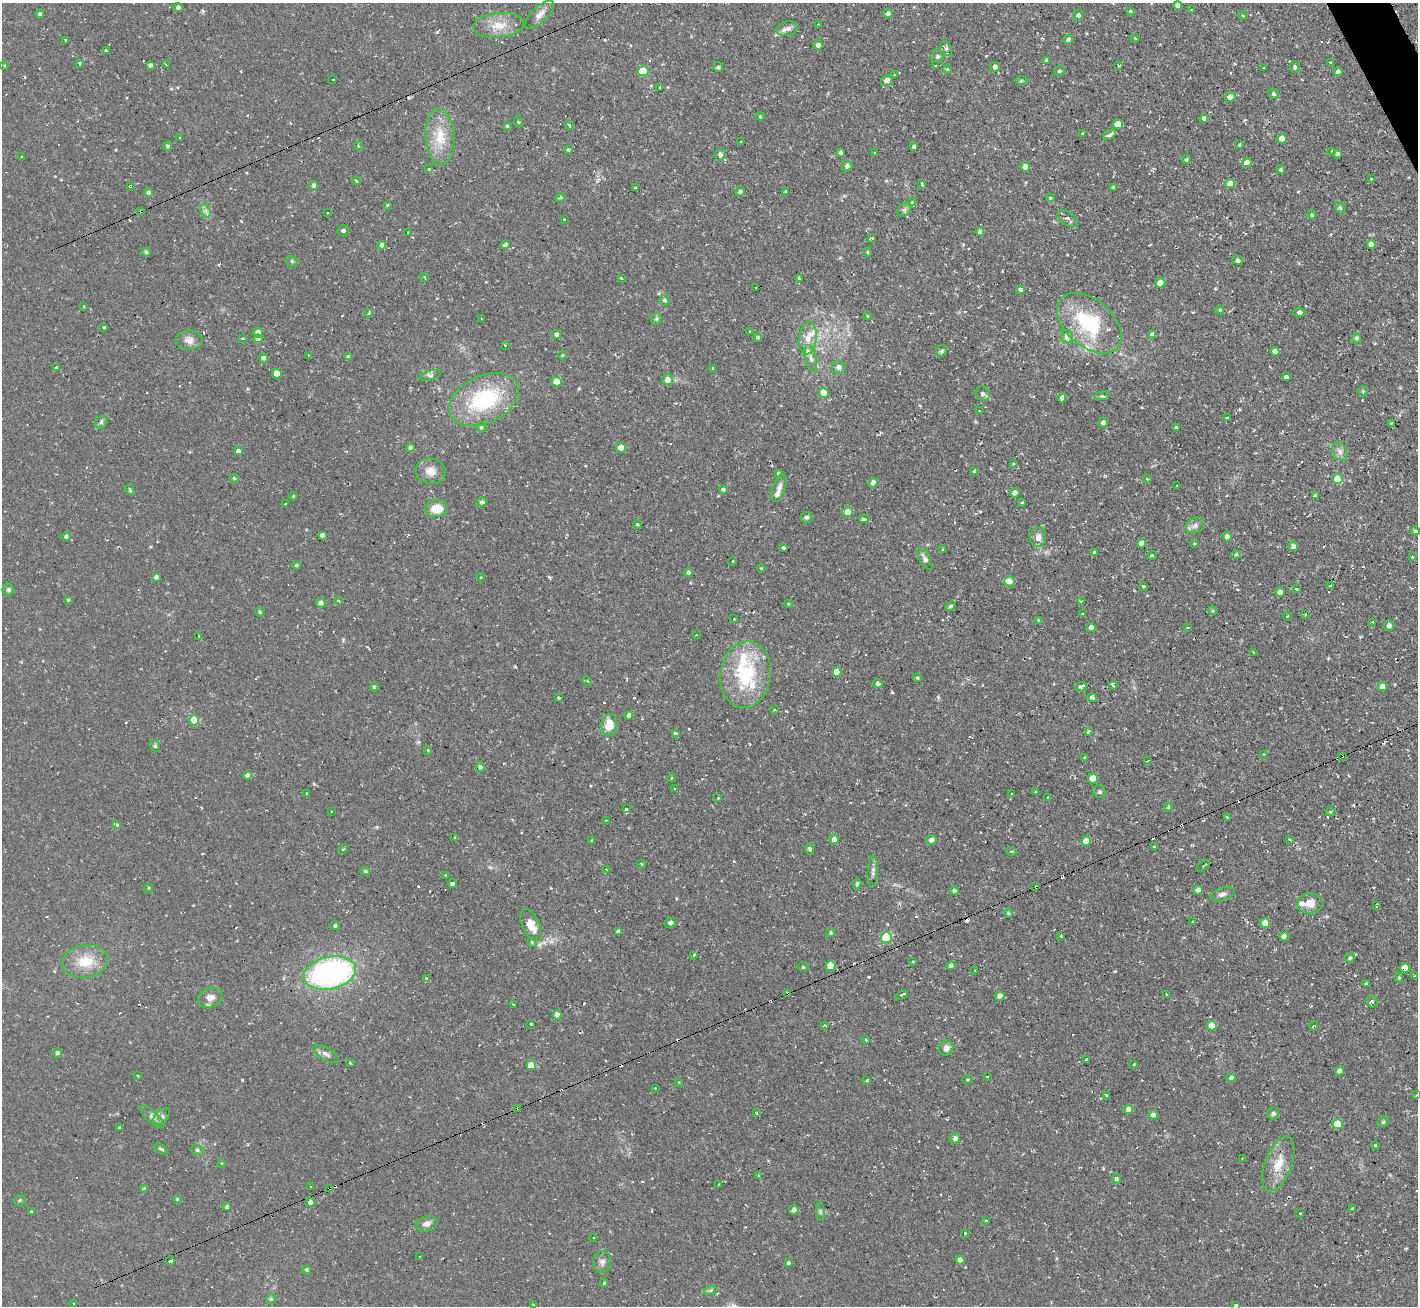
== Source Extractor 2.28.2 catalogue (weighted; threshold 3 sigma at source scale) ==
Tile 10 of 4 x 4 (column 2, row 3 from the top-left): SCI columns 1417-2832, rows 1590-2893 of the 5665 x 5649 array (HDU 1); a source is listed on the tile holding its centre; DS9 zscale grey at full resolution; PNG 1420 x 1308 px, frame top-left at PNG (2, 3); each listed source drawn as its Kron ellipse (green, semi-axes under 4 px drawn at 4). Shown black and unused: <1% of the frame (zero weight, under 2 of 3 exposures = <1% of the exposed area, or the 3 px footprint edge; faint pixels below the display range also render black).
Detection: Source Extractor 2.28.2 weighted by HDU 2 'WHT'; one run over the whole footprint, this tile lists its part. Background 0.085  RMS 0.0075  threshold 0.0336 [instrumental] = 3 sigma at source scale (4.5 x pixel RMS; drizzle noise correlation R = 1.50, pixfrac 1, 0.05/0.05 arcsec/px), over >= 5 px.
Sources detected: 456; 1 inside a brighter object's white glare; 40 cosmic-ray / hot-pixel residue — neither listed nor drawn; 9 inside a brighter listed object's ellipse — not listed separately; the other 406 listed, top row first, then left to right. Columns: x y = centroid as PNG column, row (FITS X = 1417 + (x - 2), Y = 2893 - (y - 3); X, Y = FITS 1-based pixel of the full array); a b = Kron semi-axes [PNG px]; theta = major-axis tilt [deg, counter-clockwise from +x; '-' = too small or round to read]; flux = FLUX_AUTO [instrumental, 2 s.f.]
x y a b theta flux
1178 5 4 4 - 2.6
178 7 5 4 - 2.1
1191 10 3 2 - 0.68
1130 11 3 3 - 2.4
888 13 4 4 - 3.1
40 14 4 4 - 1.9
540 15 18 7 44 5.3
1078 15 6 5 - 1.8
1243 16 5 3 - 0.6
818 24 3 3 - 0.53
499 25 25 12 5 13
787 29 11 7 12 3.7
1135 38 4 3 - 0.56
1068 39 5 4 - 2.6
66 40 3 2 - 0.83
818 45 4 4 - 2.5
946 48 7 5 -67 2
106 51 4 3 - 3.5
937 56 7 6 - 2
1046 60 3 3 - 1.1
1331 62 3 3 - 2.1
80 63 3 3 - 2.5
166 64 4 2 - 0.68
4 65 4 3 - 0.66
150 65 4 3 - 1.9
936 65 3 3 - 0.94
1119 66 4 2 - 0.63
718 67 5 5 - 1.3
995 67 5 5 - 2.7
1295 67 6 5 - 1.4
1263 68 3 2 - 1.5
947 69 5 3 - 0.65
643 71 5 5 - 27
1059 71 5 4 - 1.4
1338 72 4 4 - 3.1
894 75 2 2 - 0.7
333 79 2 2 - 0.76
887 80 6 5 - 5.1
1021 81 6 3 1 1.2
660 87 2 2 - 0.47
1274 94 5 5 - 1.8
1230 97 5 5 - 5
760 116 4 4 - 0.77
1204 118 4 4 - 1.9
519 122 5 3 - 0.72
1118 124 5 4 - 12
569 125 4 3 - 2.2
507 126 4 4 - 1.1
1083 134 4 3 - 0.82
1110 135 7 3 31 4.9
440 137 28 14 -86 20
179 138 3 2 - 0.65
1282 139 5 4 - 9.5
741 142 3 3 - 0.52
1239 145 4 3 - 0.88
168 146 4 4 - 1.7
359 146 5 3 - 1.2
914 147 4 3 - 1.8
568 150 3 3 - 2.9
1332 151 4 3 - 0.8
841 153 4 4 - 2.2
875 153 3 3 - 0.86
720 154 6 5 - 2.8
1337 154 4 4 - 1.8
22 157 3 2 - 1.1
1186 159 4 4 - 1.1
1247 163 4 4 - 7.8
847 166 5 5 - 2.8
1025 167 5 4 - 5.7
429 169 3 3 - 1.9
1281 170 4 4 - 1.2
1371 179 3 2 - 0.74
356 181 5 3 - 0.72
1230 183 5 4 - 10
922 184 4 3 - 1.6
314 185 4 4 - 2.6
130 186 3 2 - 0.7
1113 187 3 3 - 0.97
635 188 3 3 - 2.4
785 191 3 2 - 0.66
148 192 4 4 - 2.4
740 192 5 4 - 2.1
561 198 5 3 - 1.1
1050 198 4 3 - 0.98
912 202 4 4 - 0.99
388 205 3 3 - 1.4
1340 208 6 4 -52 1.3
904 209 8 6 54 1.9
141 211 2 2 - 0.7
206 211 8 4 -71 2.3
327 213 3 3 - 0.65
1312 215 5 3 - 0.96
564 219 3 3 - 1.1
1068 219 11 6 -34 3.5
343 230 6 5 - 1.6
408 232 3 2 - 0.52
980 232 4 4 - 2.7
872 238 3 3 - 0.92
1371 244 4 4 - 5.2
382 245 4 4 - 3.7
505 245 4 3 - 11
146 252 4 4 - 2.1
867 252 4 4 - 0.92
1238 260 5 4 - 1.7
292 261 6 5 - 1.1
424 277 4 2 - 0.59
621 278 4 3 - 0.57
799 279 4 3 - 1.5
1160 283 5 4 - 12
756 288 3 2 - 0.62
1020 290 4 4 - 1.8
664 300 5 5 - 1.6
84 306 3 2 - 0.6
1220 310 5 4 - 1.1
1299 312 6 5 - 2.5
369 313 4 3 - 1.7
868 316 3 2 - 0.78
482 319 3 2 - 0.88
656 319 6 5 - 1.3
1089 323 37 23 -40 61
104 327 3 3 - 5.8
750 331 4 3 - 0.67
258 333 5 4 - 7.3
1152 334 4 4 - 2.9
557 335 4 4 - 2.7
758 337 4 4 - 1.4
1067 337 6 6 - 4.7
808 338 16 9 84 8.4
1356 338 5 4 - 1.7
243 339 3 3 - 1.4
258 339 4 4 - 6.4
189 340 13 10 -2 5.1
505 345 2 2 - 0.54
942 351 6 5 - 1.5
1275 351 4 4 - 5.1
309 355 3 3 - 0.64
562 355 4 3 - 0.78
349 357 4 4 - 2.2
263 358 5 4 - 2.5
811 358 14 5 -77 3.5
56 367 3 3 - 5
839 367 7 6 - 3.9
713 368 3 3 - 0.77
277 374 4 4 - 11
430 375 11 4 13 2.1
1286 377 3 3 - 29
668 380 5 5 - 5.3
557 382 5 4 - 11
1363 391 5 5 - 0.93
824 393 5 5 - 14
983 394 7 6 - 2.1
1102 396 8 3 10 1.6
1062 398 5 4 - 3.6
484 400 37 24 25 68
980 411 3 2 - 1.1
1227 418 3 3 - 1.4
101 422 7 5 48 1.7
1103 423 5 5 - 2.8
1391 423 3 2 - 0.76
481 427 5 5 - 1.2
1176 427 3 3 - 2.4
410 448 4 4 - 2.6
621 448 5 4 - 12
238 451 4 4 - 2.6
1340 451 10 7 -60 3.5
1013 463 3 3 - 1.1
431 471 15 12 -10 7.9
975 471 4 4 - 2.2
778 473 3 3 - 4.1
234 478 4 4 - 0.77
1147 479 3 3 - 0.96
1338 479 5 5 - 21
873 483 4 4 - 5
1177 486 3 3 - 1.6
779 488 15 6 71 4.3
723 489 4 4 - 1.7
130 490 5 4 - 1.5
1015 493 5 4 - 4
1315 495 4 4 - 0.99
293 496 4 3 - 0.7
482 502 5 4 - 1.6
1022 503 4 3 - 1.3
285 504 3 2 - 0.72
436 509 11 8 1 13
848 512 5 5 - 6.2
806 517 6 5 - 1.5
864 519 5 3 - 2.8
637 524 4 4 - 1.1
1195 525 9 7 25 3.6
1415 531 4 3 - 1.5
322 535 4 4 - 2.9
66 536 4 4 - 1.5
1038 537 10 8 86 4.9
1227 537 5 4 - 3.7
1141 543 5 4 - 4.6
1194 544 4 4 - 0.8
1293 546 5 4 - 2.9
783 548 3 3 - 4.1
943 550 4 3 - 0.73
1094 552 4 3 - 0.88
1152 555 5 3 - 1.1
1236 555 5 4 - 2.1
1412 557 4 4 - 0.78
925 559 12 5 -61 3.2
733 561 3 3 - 1.3
296 565 4 3 - 1.1
761 568 4 3 - 0.66
688 572 4 4 - 1.7
156 577 4 4 - 2.4
480 577 4 3 - 0.64
1010 581 5 5 - 4.7
1144 586 4 3 - 3.3
1330 586 4 3 - 1.4
1296 589 3 3 - 1
8 590 6 5 - 1.7
1280 592 4 4 - 6
68 600 4 4 - 0.87
339 601 3 3 - 1.6
1081 601 3 3 - 1.6
321 603 5 4 - 3
788 604 4 3 - 0.67
950 606 5 4 - 1.4
1213 611 5 3 - 0.78
260 612 5 4 - 1.2
1082 614 3 3 - 1.4
1305 614 3 2 - 0.68
1287 616 4 3 - 0.69
734 619 3 3 - 0.88
1038 620 3 3 - 1.5
1373 622 3 2 - 0.87
1389 626 5 5 - 2.8
1091 628 4 4 - 4.6
1188 628 3 2 - 0.94
696 635 2 2 - 0.67
199 636 3 2 - 1.9
1254 652 4 2 - 0.83
837 672 4 4 - 9.2
746 675 33 25 81 55
917 678 4 4 - 0.84
587 681 5 3 - 1
878 684 5 4 - 2.1
1113 685 4 3 - 2.7
1382 686 5 4 - 6.4
374 687 4 3 - 1.3
1081 687 6 4 16 3.7
558 697 3 3 - 4
1092 697 5 4 - 2.1
775 710 3 2 - 1
629 715 4 4 - 3
194 720 5 5 - 26
609 725 11 7 84 13
1088 731 4 3 - 2.6
676 733 3 3 - 2.5
155 746 6 5 - 1.4
427 750 3 3 - 1.6
1264 754 3 3 - 0.64
1342 756 3 2 - 1.1
1085 758 4 4 - 0.93
1148 761 3 2 - 0.84
480 767 5 4 - 2.5
248 775 4 4 - 4.4
671 778 4 3 - 0.99
1093 778 5 5 - 16
675 788 4 3 - 0.83
1035 792 3 3 - 1.1
1100 792 7 6 - 1.4
307 794 3 2 - 1.5
1012 794 3 3 - 1.6
1048 797 3 3 - 1
718 798 3 3 - 1.1
1168 807 5 4 - 0.87
626 809 3 3 - 2.2
331 811 3 2 - 0.65
1331 812 5 4 - 1.3
1227 817 4 3 - 2.5
606 821 3 2 - 1
117 825 4 4 - 1.8
455 837 3 2 - 0.55
834 839 5 5 - 3.2
931 840 5 5 - 3.6
1290 840 3 2 - 0.66
592 841 4 4 - 0.71
1086 841 5 4 - 8.7
1154 847 3 3 - 0.91
343 849 5 4 - 0.8
810 849 6 4 -77 1.9
1011 851 5 3 - 0.79
641 864 4 3 - 0.59
1204 866 7 3 39 1.2
606 870 3 3 - 3.2
365 871 5 4 - 1.1
873 872 16 5 87 2.8
446 875 3 3 - 1.6
453 883 4 3 - 9.5
857 884 5 4 - 1.5
1036 887 3 2 - 0.89
148 888 4 3 - 0.73
954 890 4 4 - 2.4
1198 890 5 4 - 3.3
1223 894 13 6 17 2.9
1310 903 12 10 6 7.8
1377 906 3 2 - 0.75
1008 913 4 3 - 0.81
1192 922 2 2 - 0.63
670 923 5 5 - 2
1265 923 5 4 - 7.9
531 925 17 8 -65 10
335 926 4 4 - 1.6
618 931 4 4 - 2.3
831 933 4 4 - 1
1061 936 3 2 - 1.3
1284 936 4 4 - 3.5
886 938 6 5 - 37
532 942 4 3 - 0.93
694 955 3 3 - 6.2
1350 958 5 4 - 1.4
85 961 23 16 8 18
913 961 3 3 - 0.88
830 966 5 5 - 14
951 966 4 4 - 2
803 967 5 3 - 0.86
1405 968 5 4 - 8.5
975 970 2 2 - 0.51
330 973 26 16 12 210
1415 975 3 3 - 1.3
426 978 3 3 - 4.5
1399 978 4 4 - 0.84
1366 984 4 3 - 3
788 993 4 3 - 2.7
902 995 6 2 26 1.7
1166 995 3 2 - 0.75
1000 996 5 4 - 5.6
210 998 12 9 20 5.9
1372 1002 6 5 - 1.5
514 1005 3 3 - 0.74
557 1015 4 4 - 5.1
531 1024 3 3 - 2.6
824 1025 4 3 - 1
1212 1026 5 5 - 12
1313 1026 5 2 - 0.67
866 1040 4 3 - 0.69
946 1048 7 7 - 3.4
57 1053 4 4 - 2.4
326 1054 14 6 -31 3.3
1086 1059 3 3 - 1.8
350 1063 3 3 - 0.71
1134 1064 3 2 - 0.71
531 1065 5 5 - 14
1339 1071 5 4 - 2.7
138 1076 3 2 - 0.57
987 1077 3 2 - 0.68
1231 1078 5 4 - 2.2
867 1080 4 4 - 0.71
967 1080 5 3 - 0.84
679 1082 3 2 - 0.79
655 1088 2 2 - 0.53
1107 1095 3 3 - 5.8
1417 1095 3 3 - 1.7
518 1108 3 2 - 0.82
1128 1109 5 4 - 5.4
756 1112 3 3 - 2
1273 1113 6 6 - 1.4
1153 1115 4 4 - 3.5
152 1117 15 5 -42 2.8
162 1117 10 6 45 2.6
1383 1122 6 5 - 1.1
1338 1124 5 5 - 17
119 1127 3 3 - 1.1
955 1138 5 5 - 2.8
1375 1146 3 3 - 1.9
161 1149 7 3 -35 1.1
197 1150 6 5 - 1.5
1242 1159 3 2 - 0.65
221 1163 3 2 - 0.58
1278 1164 29 13 69 16
759 1176 3 3 - 1.7
1116 1179 5 4 - 1.9
719 1184 3 2 - 0.87
311 1187 2 2 - 0.69
144 1188 4 3 - 0.81
329 1188 3 2 - 0.97
177 1199 3 3 - 0.8
20 1200 6 5 - 1.2
310 1202 5 4 - 2.9
227 1207 4 4 - 1.5
1353 1208 3 3 - 1.1
794 1210 5 4 - 2.6
31 1212 3 2 - 0.68
820 1212 9 4 -82 1.6
1300 1213 3 2 - 0.68
986 1221 3 3 - 3
427 1224 11 7 17 3.8
965 1233 3 3 - 1.1
593 1238 3 2 - 0.69
420 1257 2 2 - 0.67
960 1260 4 4 - 4.8
170 1261 4 3 - 5.8
602 1262 11 9 88 3.5
788 1263 4 3 - 1.2
307 1270 4 4 - 1.5
604 1283 4 4 - 0.85
711 1290 7 4 18 1.3
271 1299 5 5 - 1
74 1304 3 3 - 1.3
533 1305 3 3 - 2.5
1236 1305 3 3 - 15
Overlapping masked pixels (flux is a lower limit): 8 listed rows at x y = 130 186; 141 211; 1342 756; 1036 887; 1405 968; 788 993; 518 1108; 329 1188
Isophote crosses this tile's border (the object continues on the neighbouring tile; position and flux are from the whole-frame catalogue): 2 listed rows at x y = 1417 1095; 1236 1305